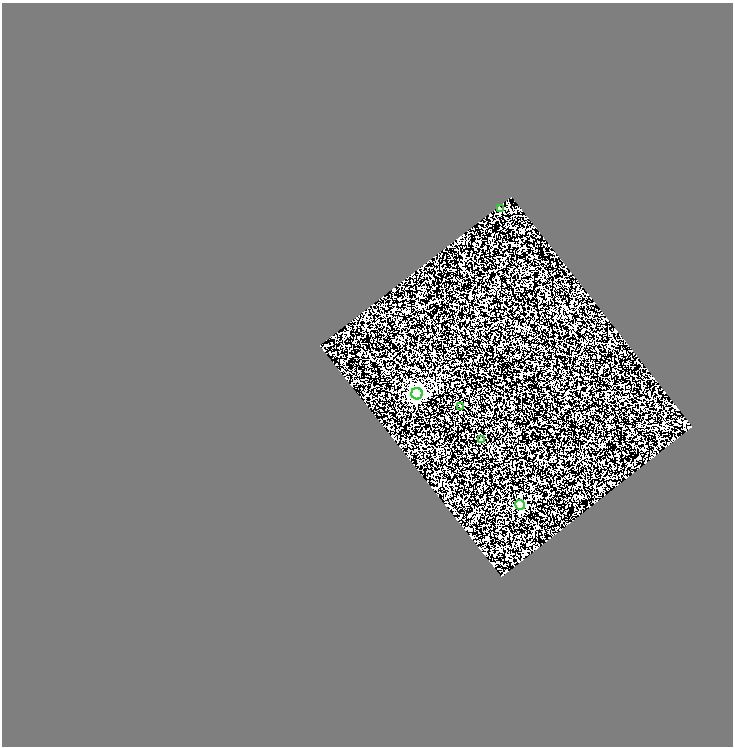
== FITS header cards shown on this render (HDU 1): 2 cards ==
NAXIS1  =                  731
NAXIS2  =                  744

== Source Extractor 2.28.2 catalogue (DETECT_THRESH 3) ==
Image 731 x 744 px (HDU 1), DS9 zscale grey, 1 PNG px = 1 image px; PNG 735 x 748 px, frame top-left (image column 1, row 744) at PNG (2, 3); each listed source drawn as its Kron ellipse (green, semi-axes under 4 px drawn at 4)
Background 5.13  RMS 7.1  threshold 21.4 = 3 sigma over >= 5 px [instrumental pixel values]
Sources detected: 5; all 5 listed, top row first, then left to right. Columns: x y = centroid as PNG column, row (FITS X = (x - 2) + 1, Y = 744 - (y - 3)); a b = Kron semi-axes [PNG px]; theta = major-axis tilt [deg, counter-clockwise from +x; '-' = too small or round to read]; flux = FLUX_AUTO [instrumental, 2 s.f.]
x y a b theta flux
500 209 4 3 - 680
417 394 5 5 - 81000
461 406 3 2 - 350
482 439 4 3 - 650
520 505 5 4 - 30000